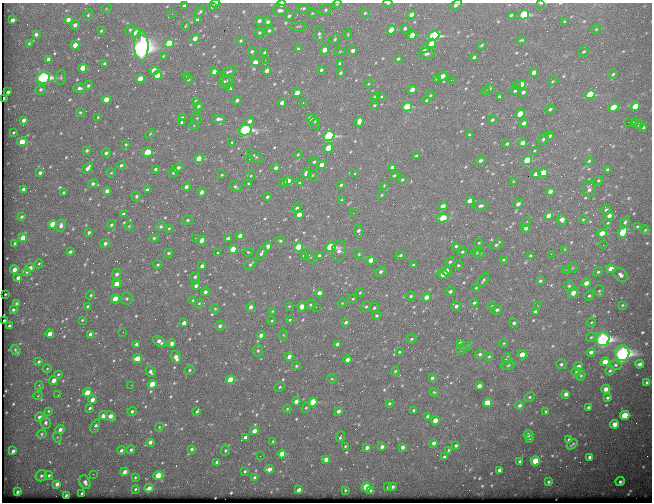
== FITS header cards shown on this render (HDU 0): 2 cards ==
NAXIS1  =                  650
NAXIS2  =                  500

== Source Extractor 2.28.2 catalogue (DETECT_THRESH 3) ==
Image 650 x 500 px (HDU 0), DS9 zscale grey, 1 PNG px = 1 image px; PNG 654 x 504 px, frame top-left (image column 1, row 500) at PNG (2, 3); each listed source drawn as its Kron ellipse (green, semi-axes under 4 px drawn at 4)
Background 654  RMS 3.4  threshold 10.2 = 3 sigma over >= 5 px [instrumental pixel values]
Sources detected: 629; of the 629, the 500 brightest by FLUX_AUTO listed and drawn (129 fainter detections omitted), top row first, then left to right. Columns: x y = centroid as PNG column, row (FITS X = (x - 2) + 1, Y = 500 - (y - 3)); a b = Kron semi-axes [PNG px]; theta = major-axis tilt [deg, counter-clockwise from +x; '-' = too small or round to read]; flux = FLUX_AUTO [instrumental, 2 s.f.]
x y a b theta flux
388 3 5 3 - 220
540 3 3 2 - 560
215 4 5 3 - 310
282 4 4 3 - 1200
337 4 5 3 - 240
456 5 6 3 28 700
184 6 4 3 - 450
212 7 4 3 - 320
303 8 7 4 7 370
106 9 5 3 - 230
280 10 7 5 -2 780
325 10 6 5 - 470
200 12 7 3 45 380
312 13 4 4 - 240
365 13 5 4 - 330
172 14 2 2 - 520
412 14 4 3 - 980
88 15 6 4 60 390
511 15 3 3 - 340
524 15 5 4 - 20000
289 16 5 4 - 410
12 20 4 3 - 880
68 20 4 4 - 1000
198 20 4 3 - 780
259 21 4 3 - 770
564 21 3 2 - 220
268 22 5 4 - 550
75 25 4 4 - 970
186 26 4 2 - 220
298 26 9 3 1 270
405 28 4 3 - 530
596 29 5 4 - 250
130 30 5 4 - 400
269 30 5 4 - 390
391 30 5 4 - 4700
101 31 4 3 - 290
136 33 5 4 - 7000
259 33 4 4 - 370
36 34 4 3 - 540
319 34 8 3 -84 540
348 34 5 4 - 240
412 35 4 4 - 2800
434 36 5 4 - 27000
195 38 5 4 - 1500
335 39 5 4 - 360
521 40 5 2 - 280
241 41 3 3 - 320
29 43 4 3 - 250
169 43 5 4 - 6600
431 43 5 4 - 2000
75 45 4 4 - 2500
482 45 4 2 - 250
141 46 15 7 89 170000
298 49 4 3 - 360
424 49 4 3 - 1300
325 50 4 4 - 2800
340 51 5 3 - 240
353 51 4 3 - 930
584 51 5 4 - 360
252 52 5 3 - 570
265 53 4 3 - 950
426 54 8 6 15 770
163 56 4 3 - 230
474 57 4 3 - 540
48 59 4 3 - 770
398 59 4 3 - 380
265 60 3 2 - 250
255 62 4 4 - 1200
104 63 4 3 - 340
340 63 3 3 - 390
83 68 4 4 - 4000
321 70 4 3 - 400
154 71 4 4 - 4900
267 71 4 3 - 1400
214 72 4 4 - 1400
229 72 9 4 28 550
534 72 4 3 - 1300
340 73 4 3 - 370
613 74 5 4 - 360
157 75 4 4 - 3800
186 76 3 2 - 290
442 76 5 4 - 1500
61 77 7 5 80 420
43 78 6 6 - 51000
437 78 4 3 - 330
140 79 4 4 - 2600
188 79 4 4 - 480
228 80 6 4 37 560
451 80 2 2 - 930
224 81 6 5 - 460
552 81 5 4 - 240
368 84 4 3 - 220
521 84 4 4 - 2200
516 85 3 2 - 320
88 86 4 4 - 440
79 88 6 4 4 690
230 88 4 4 - 320
489 88 5 4 - 350
41 89 5 4 - 500
412 89 4 4 - 1700
486 91 4 2 - 250
515 91 4 3 - 460
8 92 3 3 - 370
523 92 4 3 - 610
297 93 4 4 - 2800
590 94 5 4 - 11000
430 95 4 3 - 250
375 97 3 3 - 250
381 97 3 3 - 320
499 97 4 3 - 470
4 98 3 2 - 770
106 99 4 4 - 2700
237 100 4 4 - 560
427 100 4 3 - 320
196 101 4 3 - 320
282 103 4 3 - 1300
303 103 3 2 - 980
374 105 4 3 - 290
198 106 5 4 - 420
635 106 5 4 - 4100
407 107 5 4 - 13000
613 107 5 4 - 4600
550 109 5 3 - 420
80 112 4 4 - 270
520 114 5 4 - 4700
98 117 3 3 - 230
182 118 4 4 - 680
196 118 6 5 - 370
310 118 4 4 - 1600
218 119 6 4 2 980
24 120 4 3 - 820
492 120 4 4 - 450
250 121 5 4 - 820
315 121 5 5 - 440
182 122 4 3 - 750
359 122 5 4 - 1800
628 122 2 2 - 280
524 123 4 3 - 870
634 123 4 3 - 400
315 124 5 5 - 400
639 124 4 3 - 600
194 125 5 4 - 280
644 127 4 3 - 680
245 130 6 5 - 41000
13 132 3 2 - 230
150 134 5 3 - 230
470 135 4 3 - 610
329 136 5 4 - 27000
550 136 4 4 - 510
543 139 6 4 46 460
22 142 5 4 - 4100
232 142 3 3 - 290
523 143 4 4 - 1600
126 144 4 3 - 250
507 144 4 3 - 410
328 148 5 4 - 4400
87 150 4 3 - 440
534 150 4 3 - 230
148 152 5 4 - 5900
106 153 5 4 - 580
298 154 4 4 - 270
255 156 9 4 -39 440
416 156 4 3 - 360
199 159 4 4 - 4700
249 159 3 2 - 2100
480 160 5 4 - 630
527 160 5 4 - 7900
589 161 4 4 - 280
314 162 4 4 - 370
121 165 4 3 - 440
322 165 4 4 - 1700
392 167 4 3 - 690
88 168 6 4 51 1100
178 168 5 4 - 720
276 168 4 4 - 840
155 169 4 3 - 370
607 170 4 3 - 530
40 173 4 3 - 580
111 173 5 4 - 260
173 173 5 3 - 310
306 173 4 4 - 2000
355 173 4 3 - 250
543 173 5 4 - 6000
536 174 4 3 - 1300
222 175 4 3 - 220
313 175 5 3 - 220
394 175 4 4 - 320
251 176 5 4 - 270
402 179 4 3 - 270
598 180 5 4 - 290
288 181 5 4 - 2400
513 181 4 4 - 250
284 183 4 3 - 480
299 183 4 3 - 270
93 184 5 4 - 560
248 184 3 3 - 250
341 185 4 3 - 380
384 185 4 4 - 220
186 187 4 4 - 800
235 187 6 4 -39 430
24 189 4 3 - 790
589 189 8 6 -85 770
147 190 4 3 - 810
107 191 4 3 - 1100
550 191 4 3 - 1000
201 192 4 3 - 950
63 193 3 3 - 370
382 195 3 3 - 220
136 196 5 5 - 420
267 197 4 3 - 490
342 200 4 3 - 250
470 201 4 4 - 1900
518 204 5 4 - 1000
443 206 4 3 - 1400
481 206 7 4 10 610
297 208 5 4 - 560
606 210 5 4 - 540
353 213 3 2 - 220
123 214 4 3 - 680
299 215 4 4 - 1900
549 215 4 4 - 1500
609 216 4 4 - 970
21 217 3 3 - 330
443 218 6 4 9 9000
583 219 4 4 - 230
188 220 5 4 - 410
562 220 5 4 - 1500
526 222 5 3 - 250
625 222 7 4 60 540
608 223 4 3 - 220
53 224 4 4 - 3900
61 225 6 5 - 880
111 225 5 4 - 400
129 226 4 3 - 240
161 226 5 4 - 490
638 226 3 3 - 260
169 228 4 3 - 240
526 228 4 3 - 1100
645 230 4 3 - 260
358 231 6 4 -84 760
89 232 4 3 - 470
623 232 6 4 55 12000
602 233 5 4 - 2500
240 236 4 3 - 1000
23 238 4 4 - 2500
154 238 4 4 - 330
195 238 3 2 - 340
228 239 4 3 - 1300
202 240 5 3 - 2100
280 241 5 4 - 340
15 243 3 3 - 410
105 243 5 4 - 730
479 243 4 3 - 230
496 245 7 4 30 450
603 245 2 2 - 1000
268 246 4 4 - 2100
456 246 4 3 - 380
298 247 5 4 - 6300
331 247 5 4 - 24000
233 249 4 4 - 4100
564 249 4 3 - 230
339 251 11 7 85 1200
70 252 3 3 - 490
248 252 5 4 - 290
462 252 5 4 - 380
476 252 5 4 - 540
168 253 4 4 - 400
218 253 3 3 - 330
261 253 7 3 63 520
480 253 5 4 - 250
359 254 5 4 - 310
551 254 2 2 - 1200
304 255 4 3 - 350
319 255 4 3 - 670
400 255 5 3 - 370
530 255 3 3 - 280
310 256 8 3 -64 220
371 260 4 4 - 2300
503 260 3 3 - 240
450 262 5 3 - 410
39 264 5 3 - 240
250 264 7 4 43 450
158 265 4 4 - 300
413 265 3 3 - 300
458 265 4 3 - 340
202 266 4 3 - 950
30 268 4 4 - 1000
572 268 5 3 - 230
611 269 5 4 - 3000
14 270 4 4 - 1900
566 270 4 4 - 220
447 271 5 4 - 2300
26 272 4 4 - 270
381 272 6 4 36 680
598 272 5 4 - 390
116 274 5 4 - 620
443 274 5 4 - 2100
620 275 8 5 -43 900
195 277 5 4 - 410
18 278 4 3 - 900
483 280 8 4 52 440
540 281 3 3 - 340
586 283 5 4 - 1700
116 284 4 4 - 3100
196 286 4 4 - 790
569 286 5 5 - 410
476 288 4 3 - 230
450 291 5 4 - 590
599 291 6 4 86 310
205 292 4 4 - 880
319 293 4 4 - 1100
360 293 4 3 - 280
573 293 5 4 - 1900
5 294 2 2 - 220
91 295 5 4 - 270
411 296 5 4 - 430
589 296 5 4 - 400
426 297 4 4 - 1800
115 299 4 4 - 6800
127 299 6 6 - 480
353 299 4 3 - 250
193 300 4 4 - 310
16 303 3 3 - 330
199 303 5 4 - 310
342 303 4 4 - 220
474 303 4 3 - 480
310 305 5 5 - 350
622 305 3 3 - 260
88 306 3 3 - 320
289 306 4 3 - 230
302 306 5 4 - 2800
456 306 5 5 - 590
492 306 4 4 - 300
538 306 3 2 - 510
251 307 5 4 - 1000
316 307 2 2 - 780
366 307 5 4 - 410
374 308 5 4 - 370
215 309 5 4 - 280
13 310 3 3 - 480
497 310 5 4 - 560
272 311 4 4 - 220
536 312 4 3 - 690
376 315 4 3 - 410
82 320 3 3 - 220
290 320 4 3 - 240
4 321 3 2 - 640
272 321 4 3 - 250
346 322 4 3 - 640
591 322 5 3 - 230
184 323 4 3 - 1500
514 323 4 3 - 450
9 326 3 3 - 370
220 326 5 4 - 580
123 332 2 2 - 400
50 334 4 4 - 2300
91 334 4 3 - 930
261 335 4 4 - 1000
283 335 6 4 -88 250
591 337 5 4 - 380
411 339 5 4 - 340
603 339 7 6 - 76000
159 341 7 4 -37 1100
172 343 4 4 - 1300
460 343 4 3 - 960
504 343 4 4 - 280
136 344 4 3 - 560
337 344 4 3 - 580
466 346 6 3 21 320
461 349 5 5 - 500
16 350 6 2 -53 350
258 351 6 5 - 440
399 352 3 2 - 240
591 352 4 4 - 790
622 353 8 7 - 95000
480 354 5 4 - 530
522 355 4 4 - 2700
489 356 4 3 - 280
176 357 6 4 -72 1300
289 357 4 3 - 1200
137 358 4 4 - 4200
507 359 6 4 72 580
348 360 4 3 - 1400
39 362 4 3 - 380
605 362 4 4 - 3700
561 364 5 4 - 480
639 364 4 3 - 860
508 365 7 4 9 480
616 365 6 5 - 440
296 366 4 3 - 330
578 366 4 4 - 1000
47 369 4 4 - 250
189 370 5 4 - 350
395 371 4 3 - 250
610 371 5 4 - 380
151 372 6 4 -58 710
576 372 5 4 - 290
58 374 3 3 - 300
581 376 5 4 - 300
432 378 4 3 - 420
332 379 5 4 - 250
53 380 4 3 - 1600
230 380 4 4 - 6600
647 382 3 3 - 350
152 384 4 4 - 4600
131 385 2 2 - 220
39 386 5 3 - 220
479 386 4 3 - 1400
280 387 5 4 - 340
606 389 4 4 - 2000
434 392 4 3 - 260
87 393 4 4 - 4500
566 394 4 4 - 1300
58 395 3 2 - 240
38 396 4 4 - 220
530 397 5 4 - 300
607 398 4 3 - 450
92 400 4 3 - 1700
296 401 4 4 - 1400
313 402 4 4 - 11000
389 403 3 3 - 340
487 403 4 4 - 5800
519 405 4 4 - 660
588 407 3 3 - 350
90 408 3 3 - 420
306 408 5 4 - 290
287 409 4 4 - 250
414 410 3 3 - 380
48 411 4 3 - 280
132 411 5 4 - 500
197 411 4 3 - 490
338 411 4 3 - 870
546 411 4 3 - 280
625 415 5 4 - 6100
103 416 4 4 - 2200
111 416 6 4 -45 1900
428 416 4 3 - 790
39 417 5 4 - 790
435 420 4 4 - 2400
45 423 6 5 - 690
614 424 4 4 - 2300
95 426 7 3 64 630
159 427 4 3 - 240
60 429 5 4 - 1100
254 431 4 3 - 2100
42 434 5 4 - 310
529 434 5 3 - 940
57 437 5 3 - 260
245 437 4 3 - 620
340 437 5 3 - 410
530 439 3 2 - 260
569 439 4 3 - 400
273 441 3 3 - 250
150 442 4 3 - 1100
434 443 4 3 - 870
572 444 6 3 39 330
456 445 4 3 - 480
345 446 3 2 - 230
382 447 4 3 - 800
403 447 4 4 - 740
367 448 4 3 - 840
192 449 4 3 - 460
121 450 4 3 - 640
131 450 4 4 - 430
225 450 5 4 - 280
449 450 4 3 - 310
13 451 4 3 - 750
282 454 4 4 - 4100
260 456 2 2 - 630
444 457 3 3 - 580
590 457 4 4 - 1000
326 459 4 4 - 1500
520 461 3 3 - 500
535 461 4 4 - 7600
217 462 4 3 - 1200
269 469 4 4 - 1400
500 470 4 3 - 1100
245 471 4 3 - 300
124 472 4 3 - 1400
93 474 2 2 - 270
49 475 4 4 - 450
158 475 5 4 - 6000
41 476 6 5 - 530
135 477 3 2 - 280
255 477 4 3 - 610
85 482 7 5 -65 880
548 482 3 3 - 330
620 482 4 4 - 600
57 484 4 3 - 1100
366 487 4 4 - 8100
388 487 3 2 - 250
393 487 3 3 - 440
149 488 4 3 - 1500
135 489 3 2 - 280
299 490 4 3 - 990
345 490 3 3 - 220
370 491 4 3 - 540
17 492 3 3 - 460
82 493 3 3 - 480
66 495 3 3 - 340
At the frame edge (FLAGS 8, measured only in part): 7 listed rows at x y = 388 3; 540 3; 215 4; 282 4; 337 4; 456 5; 88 15
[129 fainter detections neither listed nor drawn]